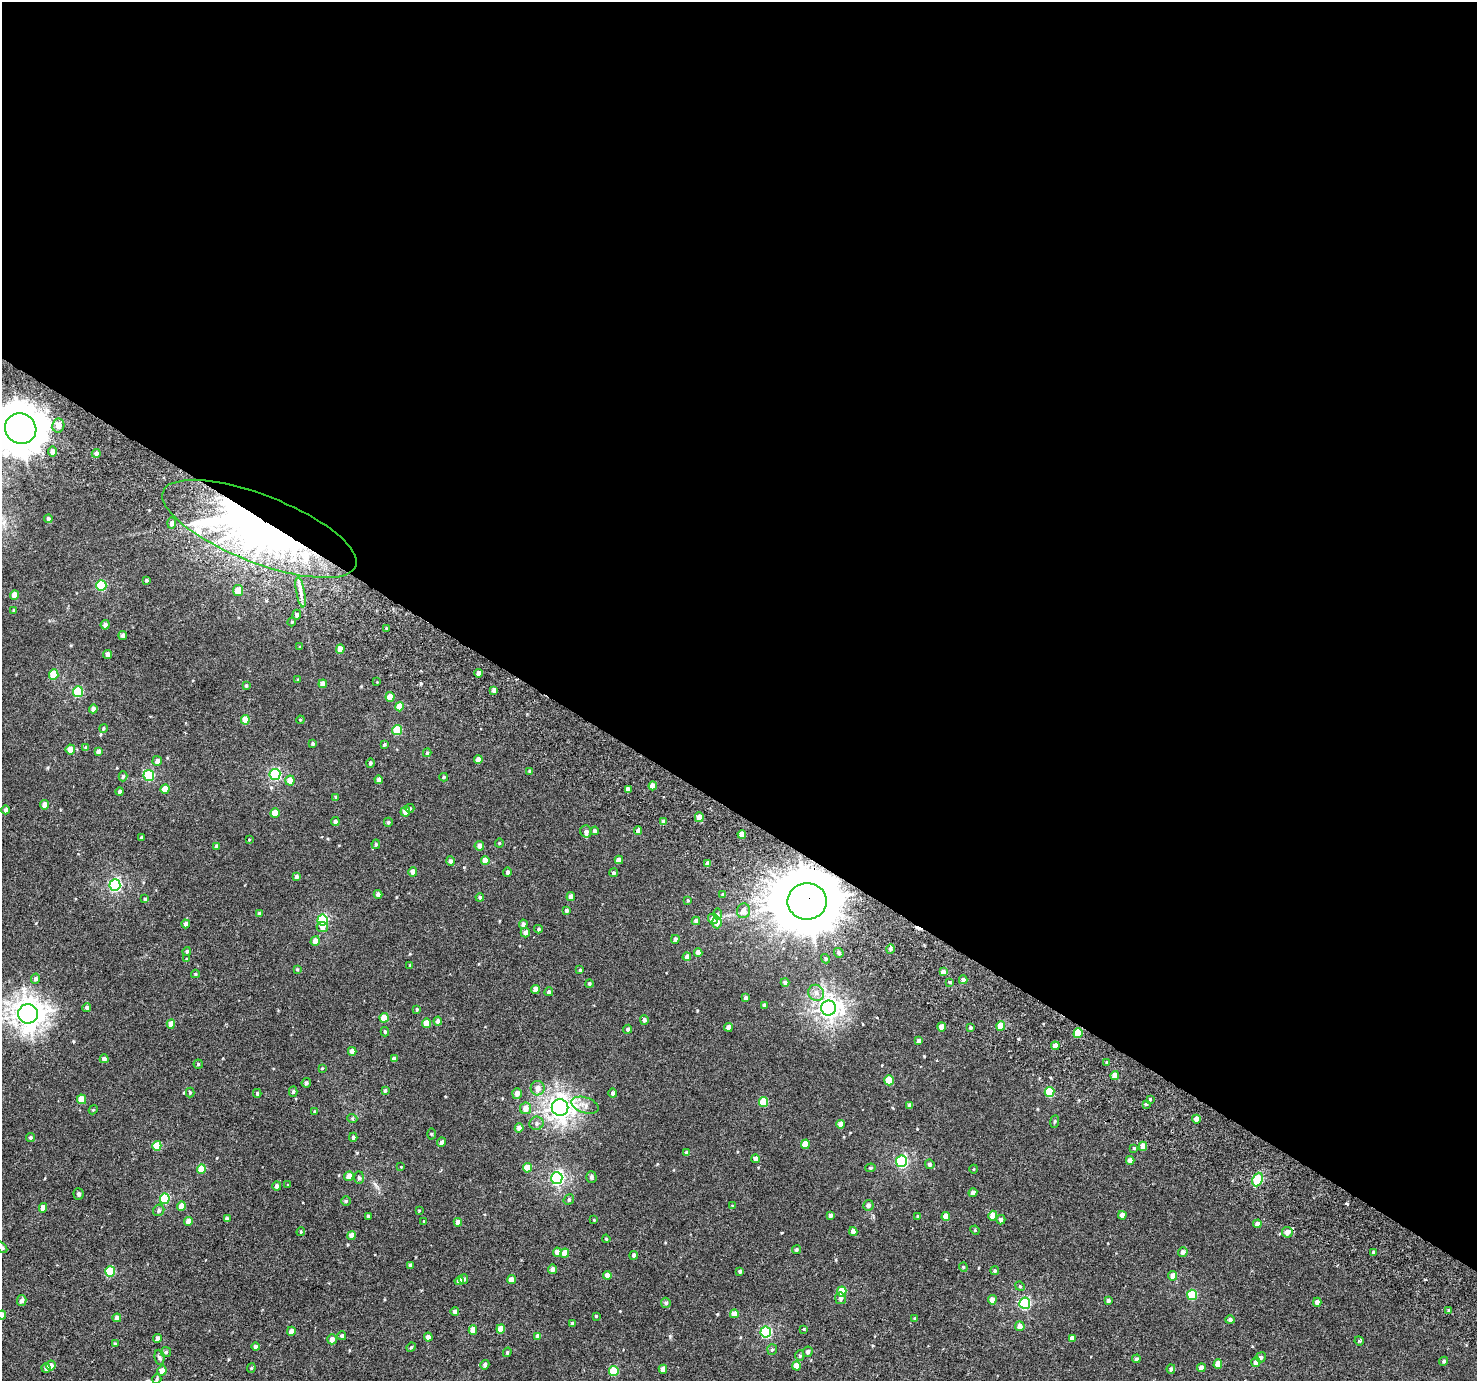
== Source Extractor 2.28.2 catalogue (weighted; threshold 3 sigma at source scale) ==
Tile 3 of 4 x 4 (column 3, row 1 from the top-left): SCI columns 3025-4499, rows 4476-5854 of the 6041 x 6121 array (HDU 1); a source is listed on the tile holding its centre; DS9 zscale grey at full resolution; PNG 1479 x 1383 px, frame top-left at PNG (2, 2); each listed source drawn as its Kron ellipse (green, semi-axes under 4 px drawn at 4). Shown black and unused: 59% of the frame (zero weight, under 3 of 6 exposures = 5% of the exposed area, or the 3 px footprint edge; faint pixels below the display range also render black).
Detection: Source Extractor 2.28.2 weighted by HDU 2 'WHT'; one run over the whole footprint, this tile lists its part. Background 2.94e-04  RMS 0.0013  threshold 0.00512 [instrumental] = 3 sigma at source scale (4.09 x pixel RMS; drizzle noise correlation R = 1.36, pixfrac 0.8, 0.0396/0.0396 arcsec/px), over >= 5 px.
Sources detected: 315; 1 cosmic-ray / hot-pixel residue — neither listed nor drawn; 4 inside a brighter listed object's ellipse — not listed separately; the other 310 listed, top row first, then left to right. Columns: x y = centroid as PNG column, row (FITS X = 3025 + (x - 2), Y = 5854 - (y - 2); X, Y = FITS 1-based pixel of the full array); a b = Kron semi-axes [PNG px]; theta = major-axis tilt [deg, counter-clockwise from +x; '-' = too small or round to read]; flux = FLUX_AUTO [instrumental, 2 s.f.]
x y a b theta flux
58 425 7 6 - 0.76
21 429 16 15 - 280
53 452 5 4 - 0.46
96 453 4 4 - 0.41
48 519 4 4 - 0.23
172 523 5 4 - 0.4
259 529 103 34 -21 63
147 580 3 3 - 0.34
101 585 5 5 - 5.8
238 590 5 5 - 1
301 592 15 3 -80 0.54
14 595 5 4 - 0.85
14 610 4 3 - 0.1
297 615 5 4 - 0.29
292 622 4 4 - 0.11
105 625 5 4 - 0.4
386 628 3 2 - 0.1
123 635 4 4 - 0.38
300 647 3 3 - 0.12
340 649 5 4 - 0.99
107 654 4 4 - 0.46
478 673 4 3 - 0.48
54 675 5 5 - 2.7
298 680 4 3 - 0.12
377 682 3 3 - 0.056
323 684 4 4 - 0.8
246 686 4 3 - 0.15
494 690 4 4 - 0.39
78 692 5 5 - 5.4
390 697 5 4 - 1.1
399 707 5 4 - 1.2
93 709 4 4 - 0.44
245 720 5 4 - 1.4
300 720 4 3 - 0.089
103 728 4 4 - 0.14
397 730 5 5 - 3.8
313 743 4 3 - 0.15
384 745 4 3 - 0.14
86 748 4 3 - 0.24
70 749 5 4 - 0.97
98 751 4 4 - 0.37
427 753 4 3 - 0.17
478 760 4 4 - 0.7
157 761 5 4 - 0.44
370 763 4 4 - 0.2
530 771 4 4 - 0.21
275 774 5 5 - 10
149 775 5 5 - 6
123 776 5 4 - 0.2
444 777 4 3 - 0.14
290 780 5 4 - 0.95
379 780 4 3 - 0.51
653 786 4 4 - 0.91
165 789 5 4 - 1.1
628 789 4 4 - 0.42
120 792 4 4 - 0.21
336 797 4 4 - 0.16
45 805 5 4 - 0.76
410 808 4 4 - 0.16
6 810 4 4 - 0.27
405 811 5 5 - 0.59
275 813 5 4 - 1.7
699 817 5 4 - 1.2
335 822 4 4 - 0.29
388 822 4 4 - 0.19
664 822 4 4 - 0.51
586 831 6 5 - 0.32
594 831 4 4 - 0.25
638 831 4 4 - 0.59
742 834 4 4 - 0.83
141 837 3 3 - 0.12
249 840 4 2 - 0.072
499 843 4 4 - 0.11
376 844 4 4 - 0.19
217 846 4 3 - 0.21
479 846 5 5 - 0.63
485 860 4 4 - 1
619 860 4 4 - 0.58
450 861 4 4 - 0.26
708 864 4 4 - 0.5
413 872 5 4 - 0.55
507 872 4 4 - 0.25
613 873 4 4 - 0.17
296 877 4 3 - 0.31
115 885 6 5 - 14
378 894 4 4 - 0.32
723 895 3 3 - 0.2
480 897 4 4 - 0.19
571 897 4 4 - 0.53
145 899 3 3 - 0.15
688 900 4 3 - 0.11
807 901 19 18 - 970
566 910 4 4 - 0.21
743 911 7 6 - 0.54
259 914 4 3 - 0.23
717 914 6 4 -89 0.14
713 919 5 5 - 0.56
322 920 5 5 - 8.4
696 921 4 4 - 0.31
717 923 5 5 - 0.57
186 924 4 4 - 0.4
523 924 4 4 - 0.37
322 927 5 5 - 0.51
538 929 4 3 - 0.16
525 932 5 4 - 0.4
675 939 4 4 - 0.34
315 941 5 4 - 0.7
890 949 5 4 - 0.21
187 951 4 4 - 0.18
698 952 4 4 - 0.6
839 953 5 4 - 0.26
687 957 4 4 - 0.54
186 959 3 3 - 0.11
826 959 5 4 - 0.17
410 965 3 3 - 0.097
297 969 4 3 - 0.12
580 970 3 3 - 0.13
943 972 4 4 - 0.56
195 974 4 4 - 0.12
36 979 5 4 - 0.25
963 980 4 4 - 0.5
785 982 4 4 - 0.32
950 982 4 3 - 0.21
589 984 4 4 - 0.2
535 989 4 4 - 0.59
549 992 4 4 - 0.26
816 993 8 7 - 0.62
746 998 4 3 - 0.31
764 1005 4 3 - 0.21
87 1007 4 4 - 0.22
829 1008 7 7 - 51
417 1009 4 3 - 0.12
28 1014 10 10 - 88
384 1018 5 4 - 1.3
644 1020 5 4 - 0.33
438 1021 4 4 - 0.38
426 1023 4 4 - 1.1
171 1024 4 4 - 0.82
1001 1026 5 4 - 2
728 1027 4 4 - 0.5
942 1027 4 4 - 0.79
970 1027 3 3 - 0.2
628 1029 4 4 - 0.21
385 1032 5 3 - 0.15
1078 1033 5 4 - 1.9
919 1041 4 4 - 0.41
1055 1046 4 4 - 0.95
352 1051 4 4 - 0.66
104 1059 4 4 - 0.44
394 1059 4 4 - 0.37
1107 1062 4 4 - 0.17
198 1064 4 4 - 0.13
322 1068 4 3 - 0.098
1115 1076 4 4 - 1
889 1080 5 4 - 2.2
306 1083 5 4 - 0.23
538 1088 7 7 - 0.65
385 1090 4 3 - 0.2
293 1091 5 4 - 0.18
1049 1092 5 5 - 3.7
190 1093 5 4 - 0.13
257 1093 4 3 - 0.18
517 1093 5 5 - 0.59
613 1093 4 4 - 0.32
82 1099 5 4 - 1.3
1150 1099 4 3 - 0.12
763 1102 5 4 - 2.5
1146 1104 3 3 - 0.12
585 1105 14 7 -19 0.67
910 1105 4 4 - 0.42
525 1108 6 5 - 0.79
560 1108 8 8 - 62
93 1110 4 3 - 0.1
314 1112 4 3 - 0.11
352 1118 5 3 - 0.12
1196 1119 4 4 - 0.63
1055 1121 6 4 82 0.16
536 1123 7 6 - 0.31
841 1124 4 4 - 0.77
519 1128 4 4 - 0.58
431 1134 5 3 - 0.1
353 1137 4 3 - 0.24
30 1138 4 4 - 0.18
442 1142 4 4 - 0.34
805 1144 5 4 - 1.7
157 1146 5 4 - 2
1143 1146 4 4 - 0.69
1134 1148 4 4 - 0.12
686 1153 3 3 - 0.22
755 1159 4 4 - 0.49
1130 1160 4 4 - 0.57
901 1161 6 5 - 13
930 1164 5 4 - 0.24
401 1167 3 3 - 0.069
527 1168 4 4 - 1.4
871 1168 5 4 - 0.13
201 1169 5 4 - 2.2
974 1169 4 3 - 0.082
349 1176 5 4 - 0.77
591 1177 6 5 - 0.29
359 1178 6 5 - 0.24
557 1178 6 5 - 18
1258 1179 7 5 67 5.7
288 1185 3 2 - 0.073
277 1186 4 4 - 0.32
973 1193 4 4 - 0.35
78 1194 5 5 - 0.26
165 1199 5 5 - 5.5
569 1200 5 4 - 0.17
346 1201 4 4 - 0.15
732 1205 4 3 - 0.085
868 1205 5 5 - 0.37
181 1206 5 4 - 0.97
43 1208 4 4 - 0.79
159 1210 6 5 - 0.25
419 1210 4 2 - 0.074
830 1215 4 4 - 0.3
1122 1215 4 4 - 0.57
368 1216 3 3 - 0.17
918 1216 3 3 - 0.16
946 1216 4 4 - 0.92
993 1216 5 4 - 0.97
227 1219 4 4 - 0.32
594 1220 4 3 - 0.088
1001 1220 5 4 - 0.33
188 1221 4 4 - 0.68
424 1221 3 3 - 0.099
458 1222 4 4 - 0.75
1257 1224 4 4 - 0.52
975 1230 5 4 - 0.12
853 1231 4 4 - 0.62
301 1232 4 4 - 0.12
1287 1232 5 5 - 0.57
352 1235 4 4 - 0.7
606 1239 4 3 - 0.12
2 1247 7 3 -50 0.17
796 1249 4 4 - 0.14
557 1252 4 4 - 0.6
1183 1252 4 4 - 0.41
1373 1252 4 3 - 0.19
565 1253 4 4 - 1.3
634 1255 4 4 - 0.32
410 1265 3 3 - 0.24
963 1267 4 4 - 0.11
552 1269 4 4 - 0.51
110 1271 5 5 - 4.1
740 1271 4 3 - 0.21
995 1271 4 4 - 0.2
607 1275 4 4 - 0.55
1172 1276 5 4 - 0.66
464 1279 5 4 - 0.25
511 1280 4 4 - 1
459 1281 4 4 - 0.68
1020 1286 5 4 - 0.13
842 1292 5 4 - 2.4
1192 1295 5 5 - 3.4
840 1298 6 5 - 0.27
992 1300 4 4 - 0.64
22 1301 5 4 - 0.39
1108 1301 4 3 - 0.3
1317 1302 4 4 - 0.51
666 1303 5 4 - 0.26
1025 1303 5 5 - 10
1449 1310 4 3 - 0.16
455 1312 4 4 - 0.39
734 1314 4 4 - 0.8
2 1315 4 4 - 0.74
596 1316 3 3 - 0.11
117 1318 4 4 - 0.53
915 1319 3 3 - 0.21
1230 1320 5 4 - 0.22
572 1323 3 3 - 0.17
1020 1326 5 5 - 0.62
501 1329 4 4 - 1.3
803 1329 3 2 - 0.12
473 1330 4 4 - 0.96
291 1331 4 4 - 0.57
766 1332 5 5 - 9.9
342 1336 4 4 - 0.28
538 1336 4 4 - 0.53
428 1337 4 4 - 0.51
1072 1338 4 4 - 0.48
157 1339 4 4 - 0.48
332 1339 5 4 - 0.52
1359 1341 5 4 - 0.14
115 1344 3 3 - 0.14
255 1347 4 4 - 0.35
411 1347 5 4 - 0.12
772 1349 5 5 - 0.16
166 1352 5 5 - 0.17
507 1352 5 4 - 0.15
808 1352 5 5 - 0.33
800 1356 5 4 - 0.16
159 1357 8 5 -83 0.23
1261 1357 5 5 - 0.27
1136 1359 4 4 - 0.22
1444 1361 4 4 - 0.19
1256 1362 5 4 - 0.68
1218 1364 5 4 - 1
485 1365 5 4 - 0.29
51 1366 5 5 - 0.64
796 1366 5 4 - 0.95
46 1368 5 4 - 0.4
251 1368 4 4 - 0.11
1201 1368 4 4 - 0.63
663 1369 4 4 - 0.8
1171 1369 5 4 - 0.24
162 1371 5 4 - 0.91
614 1371 5 4 - 3.1
157 1379 5 4 - 0.15
Overlapping masked pixels (flux is a lower limit): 2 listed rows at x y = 259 529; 807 901
Isophote crosses this tile's border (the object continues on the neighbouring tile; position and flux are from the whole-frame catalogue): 3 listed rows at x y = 21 429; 2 1247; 2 1315